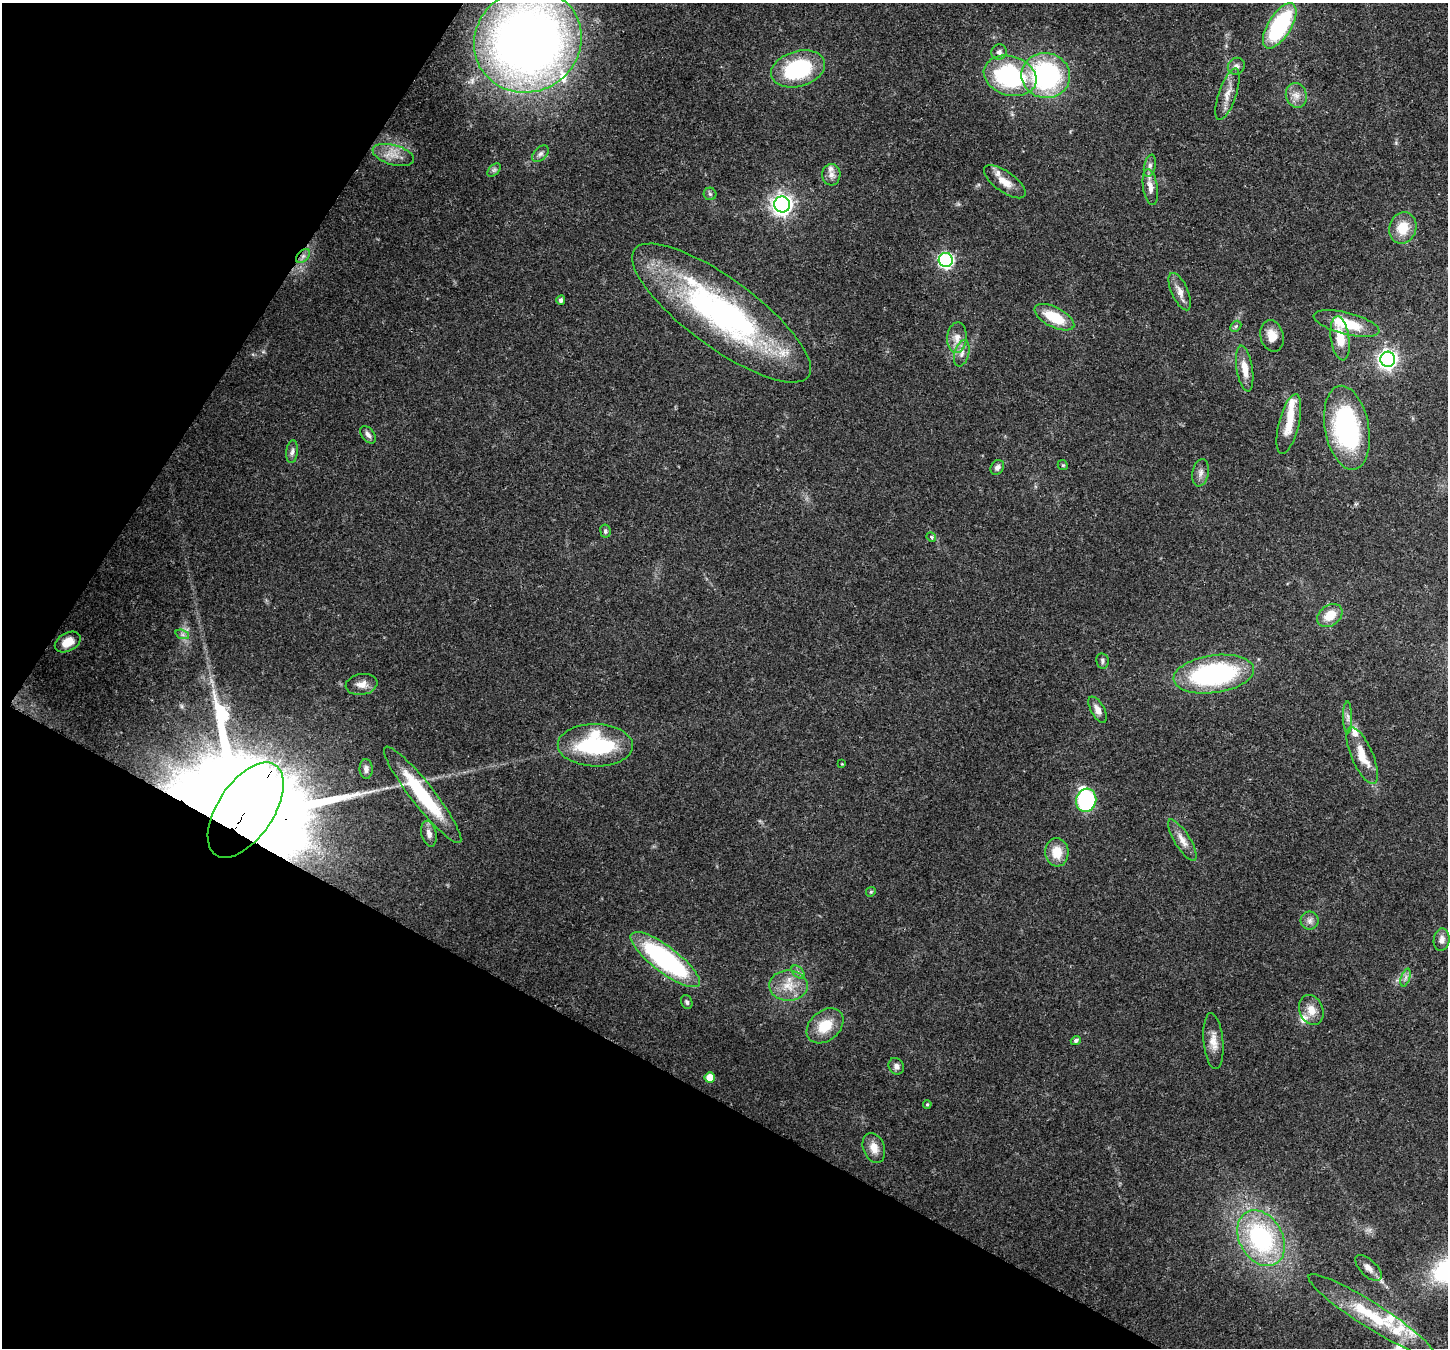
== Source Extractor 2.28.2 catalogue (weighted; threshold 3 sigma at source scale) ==
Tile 9 of 4 x 4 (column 1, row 3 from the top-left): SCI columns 74-1519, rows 1705-3050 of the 5923 x 6035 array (HDU 1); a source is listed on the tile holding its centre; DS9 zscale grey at full resolution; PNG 1450 x 1350 px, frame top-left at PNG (2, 3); each listed source drawn as its Kron ellipse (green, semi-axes under 4 px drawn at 4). Shown black and unused: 28% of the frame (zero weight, under 3 of 4 exposures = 8% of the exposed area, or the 3 px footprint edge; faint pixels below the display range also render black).
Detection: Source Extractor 2.28.2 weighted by HDU 2 'WHT'; one run over the whole footprint, this tile lists its part. Background 0.121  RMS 0.0044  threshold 0.0197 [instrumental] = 3 sigma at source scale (4.5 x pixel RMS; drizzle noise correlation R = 1.50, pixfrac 1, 0.0396/0.0396 arcsec/px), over >= 5 px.
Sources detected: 90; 1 inside a brighter object's white glare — neither listed nor drawn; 10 inside a brighter listed object's ellipse — not listed separately; the other 79 listed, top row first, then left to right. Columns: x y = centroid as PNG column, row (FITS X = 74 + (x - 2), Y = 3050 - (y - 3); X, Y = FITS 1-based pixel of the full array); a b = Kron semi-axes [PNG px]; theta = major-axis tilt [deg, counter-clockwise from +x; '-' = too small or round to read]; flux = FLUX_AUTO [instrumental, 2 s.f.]
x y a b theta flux
1280 26 25 11 58 50
528 41 55 51 29 440
999 52 8 7 - 1.4
1236 66 9 8 - 1.8
798 69 27 17 16 39
1010 76 27 19 -17 59
1046 76 24 22 -10 67
1228 94 27 9 71 5.1
1296 95 12 10 -72 3.6
540 154 10 6 44 1.6
393 155 21 10 -16 5.9
1150 166 11 5 78 1.8
494 170 8 5 44 1.1
831 175 10 9 - 2.5
1005 182 24 10 -35 5.6
1150 187 18 7 -81 3.6
710 194 6 6 - 0.89
782 204 8 8 - 220
1403 228 16 13 71 9.6
303 256 8 5 45 1.6
946 260 7 7 - 89
1180 292 20 8 -66 3.8
561 300 4 4 - 1.5
721 313 108 34 -36 140
1054 317 22 10 -27 14
1347 324 34 11 -14 15
1236 326 6 4 45 0.83
1272 336 16 11 -75 5.3
957 338 15 10 86 4.4
1340 338 22 9 -82 9.3
962 353 13 7 75 2.7
1388 359 7 7 - 190
1245 369 23 8 -81 6.3
1289 424 31 10 76 8.5
1347 428 42 22 -80 66
368 435 10 6 -51 1.7
292 452 11 5 84 1.6
1063 465 5 4 - 0.6
997 467 8 6 55 1.6
1200 473 14 8 79 2.5
605 531 6 5 - 0.94
931 537 5 4 - 1.2
1330 615 14 10 38 8
182 634 7 4 -19 1.1
68 642 14 9 29 5.5
1102 661 8 6 -79 1.2
1214 674 40 19 8 74
361 684 16 10 9 3.8
1098 710 14 6 -61 2.5
1348 717 16 4 -89 1.9
595 745 37 21 -1 49
1362 756 31 11 -66 9.8
842 764 3 3 - 0.31
366 769 10 6 -89 1.7
423 795 61 11 -52 35
1086 800 12 10 74 40
246 810 54 28 56 24000
429 834 13 7 -75 2.8
1182 840 24 7 -58 4.4
1057 852 14 11 -84 8.2
871 892 5 4 - 0.62
1310 920 9 9 - 2
1442 940 11 8 82 2.5
665 960 42 13 -37 73
798 972 8 5 -45 1.2
1406 977 9 4 71 1.2
788 986 19 15 -1 8.6
687 1002 7 5 -70 0.94
1311 1010 15 11 -69 5.2
825 1026 20 15 41 11
1076 1040 5 4 - 1.3
1213 1041 28 10 -85 5.3
896 1066 8 7 - 1.8
710 1077 5 5 - 5.4
927 1104 4 3 - 0.49
874 1148 15 10 -69 4.7
1261 1238 30 21 -60 60
1368 1268 16 8 -44 3.1
1371 1315 74 12 -32 27
Overlapping masked pixels (flux is a lower limit): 3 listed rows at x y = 528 41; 303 256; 246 810
Isophote crosses this tile's border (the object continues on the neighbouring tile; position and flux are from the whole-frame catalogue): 1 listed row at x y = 528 41